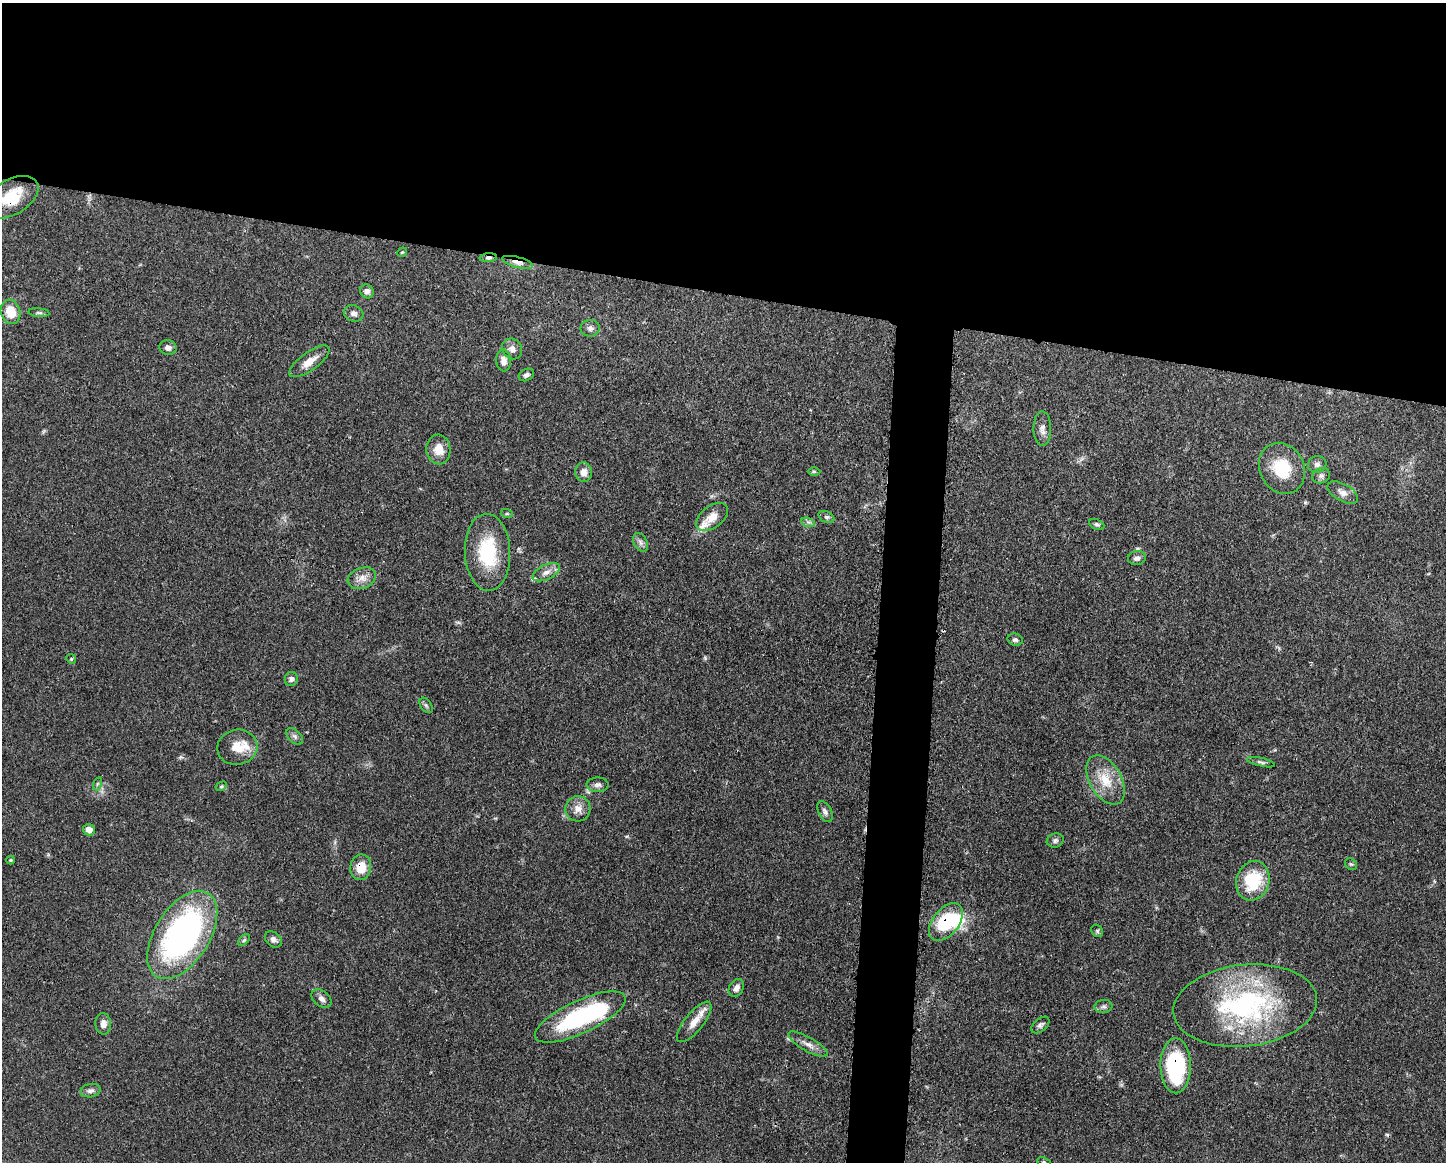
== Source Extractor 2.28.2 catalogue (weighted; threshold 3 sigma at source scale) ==
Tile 2 of 3 x 4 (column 2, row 1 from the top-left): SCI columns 1563-3006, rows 3486-4645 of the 4681 x 4647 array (HDU 1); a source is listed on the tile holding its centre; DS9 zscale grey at full resolution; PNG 1448 x 1164 px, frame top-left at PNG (2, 3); each listed source drawn as its Kron ellipse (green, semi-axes under 4 px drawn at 4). Shown black and unused: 28% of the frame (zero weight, under 3 of 4 exposures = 1% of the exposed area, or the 3 px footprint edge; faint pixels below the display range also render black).
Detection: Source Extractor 2.28.2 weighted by HDU 2 'WHT'; one run over the whole footprint, this tile lists its part. Background 0.0597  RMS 0.0031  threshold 0.0141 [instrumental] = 3 sigma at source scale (4.5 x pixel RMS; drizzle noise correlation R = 1.50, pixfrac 1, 0.05/0.05 arcsec/px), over >= 5 px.
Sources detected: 74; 2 inside a brighter object's white glare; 1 cosmic-ray / hot-pixel residue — neither listed nor drawn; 3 inside a brighter listed object's ellipse — not listed separately; the other 68 listed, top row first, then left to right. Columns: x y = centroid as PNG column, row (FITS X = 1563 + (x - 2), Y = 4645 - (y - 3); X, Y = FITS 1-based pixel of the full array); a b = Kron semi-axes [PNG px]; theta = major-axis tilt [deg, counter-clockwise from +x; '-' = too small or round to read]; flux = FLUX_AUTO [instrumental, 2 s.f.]
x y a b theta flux
11 197 30 17 31 13
402 252 5 4 - 0.36
488 258 8 4 3 0.73
517 262 16 5 -15 1.8
367 291 7 6 - 1.2
11 312 12 9 -72 6.1
39 313 10 4 -5 0.7
354 313 10 8 -25 1.5
590 328 9 8 - 1.2
168 348 8 7 - 1.3
512 349 11 9 -53 1.8
504 360 11 7 -83 2.2
309 361 24 9 36 3.9
526 375 8 5 28 0.99
1042 429 17 9 -89 2.1
438 449 15 12 -87 4.5
1317 464 9 8 - 1.3
1282 468 26 22 -62 12
814 471 6 4 -1 0.39
584 472 10 8 -88 2.3
1321 476 9 7 24 1.1
1343 493 17 8 -29 2.3
507 514 6 4 -18 0.37
712 517 18 11 37 3.7
826 517 8 5 -26 0.74
808 522 7 4 -17 0.73
1097 524 8 5 -23 0.63
640 542 10 6 -61 1.2
488 552 38 22 -88 19
1137 558 9 7 8 1.3
546 572 14 7 26 2.2
362 578 14 10 20 2.7
1015 640 7 6 - 0.8
71 659 5 4 - 0.38
291 679 7 6 - 1
426 705 8 5 -54 0.65
295 736 10 6 -45 0.95
237 747 20 17 11 6.2
1261 762 14 4 -13 0.79
1106 780 27 16 -60 8.1
97 784 7 4 72 0.53
598 785 11 7 1 1.2
221 786 6 4 30 0.4
578 809 13 12 - 2.8
825 811 11 6 -61 1.1
89 830 6 5 - 2.2
1055 840 8 7 - 0.95
11 860 4 4 - 0.32
1351 864 6 5 - 0.5
361 867 13 10 82 5.4
1253 881 20 16 71 16
946 922 22 13 51 18
1097 931 6 5 - 0.57
182 935 49 27 58 91
273 939 9 7 -38 1.2
244 940 7 4 45 0.51
736 988 9 7 59 1.6
322 999 11 7 -38 1.4
1103 1006 9 6 4 1
1245 1006 72 41 6 57
580 1017 49 16 25 35
694 1022 25 9 51 3.8
103 1024 11 8 -86 1.9
1040 1025 10 6 39 0.96
808 1044 22 7 -30 2.5
1176 1066 27 15 -90 33
90 1091 10 6 12 1.2
1044 1162 7 5 -26 0.56
Overlapping masked pixels (flux is a lower limit): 6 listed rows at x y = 11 197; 488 258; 517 262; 361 867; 946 922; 1176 1066
Isophote crosses this tile's border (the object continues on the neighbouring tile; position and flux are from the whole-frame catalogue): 2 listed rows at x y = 11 197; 1044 1162